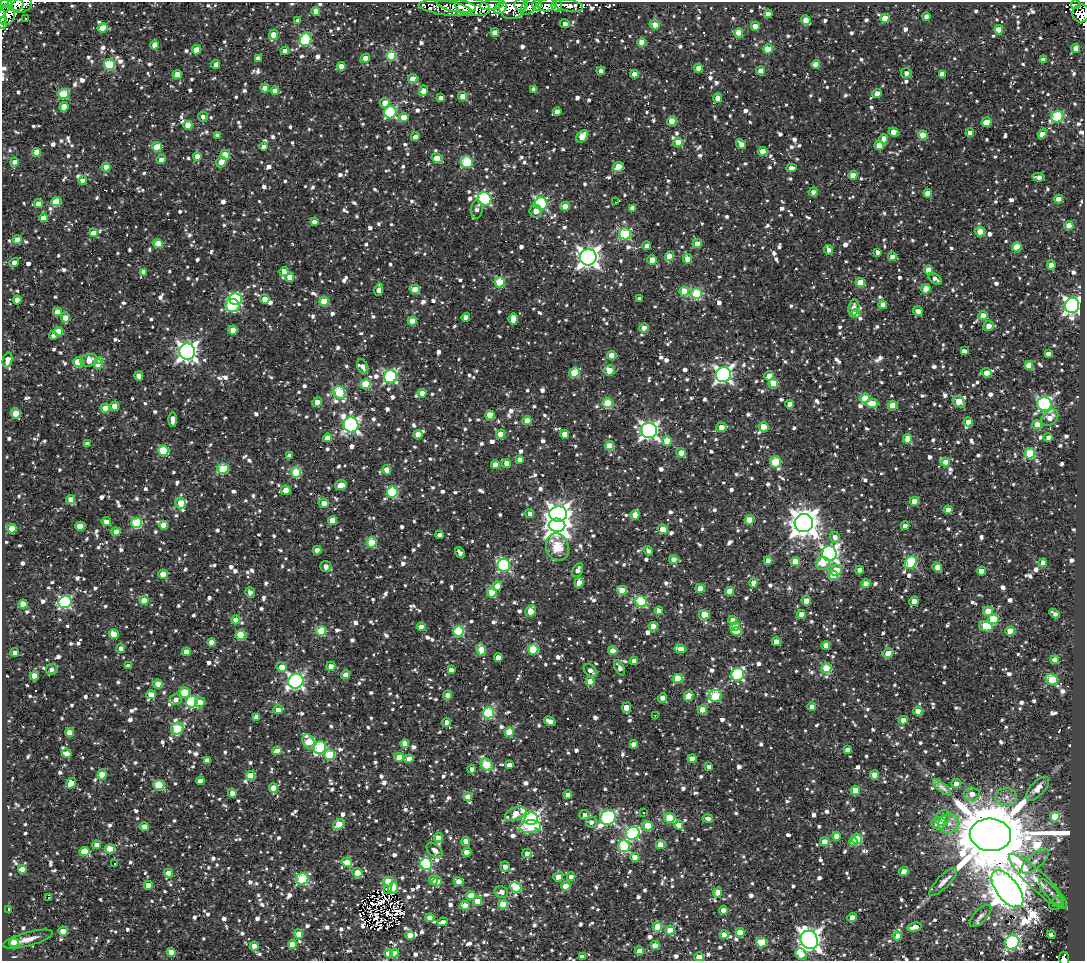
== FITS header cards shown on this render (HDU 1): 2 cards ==
NAXIS1  =                 1083
NAXIS2  =                  959

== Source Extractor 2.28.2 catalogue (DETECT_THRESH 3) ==
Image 1083 x 959 px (HDU 1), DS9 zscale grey, 1 PNG px = 1 image px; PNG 1087 x 963 px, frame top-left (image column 1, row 959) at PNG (2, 2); each listed source drawn as its Kron ellipse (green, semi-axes under 4 px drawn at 4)
Background 0.726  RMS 0.62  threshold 1.87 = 3 sigma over >= 5 px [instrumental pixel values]
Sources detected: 1933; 1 with non-positive FLUX_AUTO (blend fragments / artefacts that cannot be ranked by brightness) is neither listed nor drawn; of the other 1932, the 500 brightest by FLUX_AUTO listed and drawn (1432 fainter detections omitted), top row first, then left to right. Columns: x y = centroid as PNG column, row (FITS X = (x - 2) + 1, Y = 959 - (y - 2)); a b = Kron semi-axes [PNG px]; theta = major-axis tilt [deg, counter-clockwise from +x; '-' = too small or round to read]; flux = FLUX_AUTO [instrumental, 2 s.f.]
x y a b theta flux
4 2 4 2 - 600
15 4 8 6 8 2200
22 5 10 7 20 2300
492 5 12 5 7 1700
521 5 7 6 - 820
537 5 5 4 - 1100
547 5 10 6 12 2200
557 5 6 5 - 890
568 5 15 6 -10 1000
1076 5 4 3 - 220
456 6 20 6 -8 540
529 6 10 6 49 890
472 7 17 8 -10 6200
512 7 13 12 - 1100
3 8 13 5 55 2800
445 8 27 7 -8 280
501 8 7 5 44 10000
316 11 4 4 - 360
1081 13 9 8 - 1300
768 14 4 4 - 680
6 15 10 8 80 2800
2 16 7 2 -84 750
926 17 4 4 - 340
26 18 3 3 - 530
885 18 4 4 - 1100
806 20 5 4 - 640
298 21 4 4 - 360
2 23 6 3 86 920
565 24 5 4 - 210
655 25 5 4 - 650
755 26 4 4 - 660
103 28 5 4 - 800
999 30 4 4 - 990
495 33 4 4 - 590
739 33 4 4 - 1200
273 35 5 4 - 660
306 40 6 5 - 4800
642 42 4 4 - 1000
155 45 4 4 - 590
1076 48 4 4 - 430
768 49 4 4 - 1200
196 50 4 4 - 650
285 51 4 4 - 450
391 56 5 5 - 2400
258 58 4 4 - 320
366 58 4 4 - 670
1043 60 4 4 - 340
216 64 4 4 - 220
816 64 4 4 - 540
109 65 5 5 - 2700
341 66 4 4 - 690
699 68 4 4 - 610
601 71 4 4 - 270
761 71 4 4 - 700
906 73 5 5 - 220
634 74 4 4 - 580
942 74 4 4 - 330
177 75 4 4 - 910
413 79 4 4 - 970
265 88 4 4 - 570
534 89 4 4 - 230
275 91 4 4 - 450
423 91 5 4 - 460
877 93 4 4 - 480
64 94 5 5 - 2000
463 96 4 4 - 630
441 98 4 4 - 310
718 98 5 4 - 680
385 103 5 4 - 560
64 107 5 4 - 730
390 112 6 6 - 4700
557 112 4 4 - 360
203 117 5 5 - 200
404 117 5 4 - 530
1057 117 6 5 - 3300
672 121 5 4 - 1400
986 122 5 4 - 830
188 125 4 4 - 780
894 132 5 4 - 500
970 133 4 4 - 390
1042 134 5 4 - 620
217 135 4 4 - 210
923 135 5 4 - 1100
582 136 7 5 48 1100
415 137 4 4 - 280
884 139 4 4 - 670
678 142 5 4 - 1100
741 144 5 4 - 300
879 145 4 4 - 760
263 146 4 4 - 210
157 147 5 4 - 1500
763 151 4 4 - 830
37 152 4 4 - 750
225 155 5 5 - 860
197 156 4 4 - 550
437 158 6 4 -35 850
161 160 4 4 - 420
14 162 4 4 - 240
221 162 6 4 49 560
467 162 6 6 - 3300
106 167 4 4 - 610
618 167 5 4 - 1200
791 168 5 4 - 240
853 175 4 4 - 620
1039 177 6 3 -6 330
83 181 4 4 - 660
813 192 5 4 - 220
928 193 4 4 - 460
485 199 7 6 - 6100
1059 199 4 4 - 580
56 201 5 4 - 1700
615 202 4 2 - 300
38 204 4 4 - 440
541 204 6 6 - 6600
565 206 5 4 - 630
632 208 4 4 - 290
477 210 9 6 87 220
536 211 6 6 - 330
44 218 4 4 - 670
314 222 4 4 - 250
1069 225 4 4 - 980
980 232 5 4 - 1300
94 233 4 4 - 680
625 234 6 5 - 3700
17 240 4 4 - 710
158 244 4 4 - 1300
697 244 4 4 - 590
647 246 4 4 - 210
1017 247 5 4 - 1300
829 250 5 4 - 250
877 252 4 4 - 290
670 256 5 4 - 810
588 257 8 8 - 34000
892 257 4 4 - 480
688 259 5 4 - 630
652 260 5 4 - 590
14 262 5 4 - 290
1051 265 4 4 - 470
929 270 4 4 - 690
284 271 4 4 - 550
143 272 4 4 - 320
290 277 4 4 - 460
935 279 7 4 -36 240
499 282 5 5 - 2500
860 283 4 4 - 1200
415 289 5 4 - 780
926 289 4 4 - 790
379 290 6 4 79 520
684 291 5 4 - 1200
696 294 5 5 - 3000
235 299 6 5 - 4500
265 299 5 4 - 630
640 299 4 4 - 240
17 300 4 4 - 680
324 301 5 4 - 1600
233 305 7 6 - 3600
883 305 4 4 - 460
1072 305 8 7 - 19000
854 307 8 5 81 340
918 311 5 4 - 280
58 312 4 4 - 740
855 314 4 4 - 730
983 316 4 4 - 1100
466 317 4 4 - 330
65 318 5 4 - 400
513 319 5 4 - 770
412 321 4 4 - 1000
988 326 5 5 - 360
644 328 4 4 - 290
233 330 4 4 - 690
58 332 5 4 - 1200
53 336 4 4 - 280
964 351 4 4 - 250
187 352 8 8 - 25000
1048 354 4 3 - 220
612 355 4 4 - 1100
8 360 7 4 77 490
89 360 9 6 12 590
100 361 4 4 - 570
78 362 5 4 - 1700
98 364 5 4 - 1000
363 366 8 5 -65 260
1029 366 4 4 - 960
609 370 5 5 - 950
574 373 6 5 - 1700
987 373 5 4 - 570
723 375 8 7 - 17000
139 376 5 4 - 400
769 376 5 4 - 590
390 377 6 6 - 6400
773 383 5 4 - 1300
365 384 5 5 - 2200
339 392 6 5 - 3500
422 393 4 4 - 560
865 398 5 4 - 1600
317 402 5 4 - 610
959 402 7 5 -35 1000
608 403 5 5 - 2500
872 403 6 4 -2 700
790 404 4 4 - 450
1044 404 7 7 - 9400
115 406 4 4 - 750
892 406 4 4 - 1100
105 408 4 4 - 770
16 413 5 4 - 960
490 415 4 4 - 1100
1050 418 9 7 44 390
173 419 7 4 -88 340
527 421 4 4 - 680
968 422 4 4 - 430
351 425 7 7 - 14000
1037 425 5 4 - 1400
721 427 5 4 - 530
764 427 5 4 - 900
649 430 8 7 - 17000
418 434 4 4 - 740
500 434 4 4 - 1100
565 434 4 4 - 630
1048 437 5 4 - 210
327 438 4 4 - 500
908 439 4 4 - 1000
667 441 5 4 - 1200
87 444 4 4 - 260
610 446 4 4 - 1200
163 451 5 5 - 2500
681 453 5 4 - 670
1030 453 5 5 - 2600
289 456 4 4 - 240
520 459 4 4 - 340
775 462 6 5 - 2200
946 462 4 4 - 560
507 464 4 4 - 660
495 465 4 4 - 460
223 469 6 5 - 2600
387 470 5 4 - 520
296 472 5 5 - 2200
341 485 6 4 16 850
286 490 5 4 - 720
392 492 5 5 - 4200
71 500 4 4 - 720
914 501 4 4 - 710
181 503 6 5 - 790
324 503 5 4 - 380
948 510 4 4 - 520
530 514 4 4 - 420
558 514 9 7 2 27000
635 515 4 4 - 560
333 520 4 4 - 1000
749 520 5 4 - 1300
106 522 4 4 - 370
137 523 5 5 - 3500
804 523 9 9 - 68000
163 525 4 4 - 800
557 525 8 6 -3 33000
80 526 4 4 - 890
905 526 4 4 - 290
12 529 5 4 - 1100
663 529 5 4 - 790
116 532 4 4 - 630
439 535 4 4 - 230
835 537 5 5 - 290
372 542 5 4 - 1900
557 547 14 11 -74 3600
317 550 4 4 - 500
648 551 5 4 - 220
460 552 6 4 -56 210
829 553 7 7 - 16000
674 560 4 4 - 690
768 560 4 4 - 320
795 561 5 4 - 1100
823 563 7 6 - 760
911 563 7 5 55 3600
1043 563 4 4 - 640
504 565 6 6 - 6100
326 566 6 5 - 250
937 567 5 4 - 520
578 570 7 4 62 260
836 570 6 5 - 920
859 570 4 4 - 280
982 571 4 4 - 580
163 574 4 4 - 1100
833 575 5 4 - 1800
579 583 5 4 - 710
753 583 4 4 - 470
866 584 4 4 - 530
497 586 5 4 - 840
700 588 4 4 - 790
622 590 5 4 - 1200
730 591 4 4 - 630
250 592 5 5 - 240
492 592 5 4 - 900
144 600 4 4 - 810
806 601 5 4 - 410
914 601 5 4 - 620
65 602 6 6 - 6900
641 602 6 5 - 4000
23 604 4 4 - 590
530 611 6 4 62 800
659 611 4 4 - 610
988 611 5 4 - 730
801 614 4 4 - 550
1055 614 6 4 -33 220
704 615 5 4 - 1300
993 619 5 5 - 1900
236 620 4 4 - 600
733 620 4 4 - 390
653 626 4 4 - 790
986 626 7 5 -14 1800
421 627 4 4 - 590
735 627 4 4 - 560
321 631 5 5 - 2300
458 631 5 5 - 3300
737 631 5 4 - 820
1010 631 5 4 - 1200
114 634 5 4 - 1100
241 635 5 5 - 1600
212 642 4 4 - 490
776 642 4 4 - 600
826 645 4 4 - 670
121 648 4 4 - 210
481 649 6 4 -75 940
533 649 5 5 - 2500
680 649 6 4 -8 850
613 651 4 4 - 1100
15 652 4 4 - 280
186 652 4 4 - 530
888 653 5 4 - 550
498 657 4 4 - 530
1055 660 4 4 - 760
634 661 4 4 - 300
128 666 4 4 - 240
331 666 4 4 - 370
281 667 5 4 - 750
620 668 8 4 -62 240
826 668 5 5 - 2200
52 669 6 5 - 210
451 670 4 4 - 240
590 671 8 5 -39 280
738 674 6 6 - 6400
346 675 4 4 - 750
34 676 4 4 - 480
678 678 5 4 - 1600
1052 679 6 5 - 2600
296 681 8 7 - 13000
590 682 4 4 - 1000
158 684 4 4 - 780
185 692 5 5 - 1400
151 695 4 4 - 550
447 695 4 4 - 320
689 696 5 4 - 920
715 696 7 6 - 2700
662 698 5 4 - 320
176 700 6 5 - 340
192 702 6 5 - 4200
200 702 5 5 - 540
812 706 4 4 - 380
627 708 5 4 - 740
278 710 5 4 - 540
703 710 4 4 - 950
918 711 4 4 - 600
488 713 5 5 - 4500
655 715 3 3 - 290
256 717 4 4 - 390
903 720 4 4 - 560
550 721 6 4 -29 350
447 722 4 4 - 490
177 729 6 5 - 2400
69 732 4 4 - 550
509 732 5 4 - 1300
309 742 8 5 -58 1500
405 744 4 4 - 380
634 744 4 4 - 570
320 748 6 6 - 4500
847 749 4 4 - 230
277 751 4 4 - 590
67 753 5 4 - 650
330 755 5 5 - 2800
399 757 4 4 - 810
409 759 5 4 - 450
692 759 4 4 - 580
207 760 4 4 - 340
486 764 7 5 -43 2700
509 765 4 4 - 300
709 767 4 4 - 220
472 769 4 4 - 310
102 774 5 4 - 770
875 775 4 4 - 600
250 776 4 4 - 1500
200 781 4 4 - 340
71 783 6 4 54 650
956 783 4 4 - 420
159 785 5 5 - 2600
942 787 11 4 -39 230
273 788 5 4 - 1200
1037 789 15 7 47 410
855 790 4 4 - 1200
232 793 4 4 - 320
568 794 4 4 - 290
972 794 8 6 -5 370
468 797 4 4 - 570
1006 797 11 9 -2 340
644 813 3 3 - 640
516 814 11 6 21 1000
584 815 5 5 - 250
608 817 8 7 - 8700
1055 817 5 4 - 1600
669 818 5 5 - 2100
708 818 5 3 - 210
943 818 8 7 - 280
531 819 6 6 - 15000
591 822 5 5 - 240
939 823 7 6 - 490
339 824 6 4 36 1200
949 824 10 9 - 410
679 825 4 4 - 610
648 826 5 4 - 1100
144 827 4 4 - 460
530 827 11 6 3 1800
633 833 7 6 - 5500
990 835 21 16 -4 640000
836 836 4 4 - 580
438 838 4 4 - 640
857 839 5 5 - 1800
466 841 4 4 - 540
825 842 4 4 - 870
854 842 4 4 - 1100
97 845 4 4 - 410
660 845 5 4 - 1300
624 846 6 5 - 3600
110 849 5 4 - 920
435 850 9 6 -42 300
84 851 5 4 - 1300
467 852 4 4 - 600
527 853 4 4 - 260
635 857 4 4 - 680
1035 861 17 7 42 360
347 862 5 4 - 730
114 863 3 3 - 220
426 864 6 5 - 4900
505 867 5 4 - 370
22 869 4 4 - 590
904 871 4 4 - 680
168 873 4 4 - 610
357 873 5 4 - 740
558 877 5 4 - 860
571 877 4 4 - 440
302 879 6 5 - 3700
433 880 4 4 - 520
437 881 5 4 - 370
458 881 5 4 - 650
1038 881 39 9 -43 930
388 882 5 5 - 2000
943 882 19 6 45 300
149 885 4 4 - 600
566 886 4 4 - 830
516 887 5 5 - 2800
393 888 6 4 74 760
1007 889 22 11 -53 170000
388 890 4 3 - 250
501 892 7 5 -14 270
718 892 5 4 - 630
1051 892 16 6 -50 250
471 895 5 4 - 850
49 898 3 3 - 320
478 901 4 4 - 860
1056 903 8 6 35 220
503 904 4 4 - 1500
465 905 5 4 - 620
9 910 4 3 - 510
723 910 4 4 - 570
980 916 14 6 46 210
430 918 4 4 - 620
852 918 4 4 - 640
443 922 5 4 - 230
657 927 5 4 - 1500
914 927 7 4 13 530
670 930 4 4 - 1100
63 931 4 4 - 920
740 932 4 4 - 1400
299 934 4 4 - 920
724 934 4 4 - 620
410 935 4 4 - 710
1051 935 4 4 - 690
898 936 4 4 - 530
28 939 26 7 15 530
809 940 9 8 - 32000
1012 942 7 6 - 8100
14 943 5 4 - 1000
762 943 5 5 - 1900
292 945 4 4 - 750
254 946 4 4 - 610
655 946 4 4 - 850
639 951 4 4 - 620
171 952 4 4 - 670
394 953 4 4 - 670
389 954 4 4 - 570
801 954 6 5 - 740
582 956 4 4 - 250
699 957 5 4 - 650
1064 958 6 5 - 450
At the frame edge (FLAGS 8, measured only in part): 7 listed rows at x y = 4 2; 3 8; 1081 13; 2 16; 2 23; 699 957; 1064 958
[1432 fainter detections neither listed nor drawn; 1 non-positive-flux detection neither listed nor drawn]